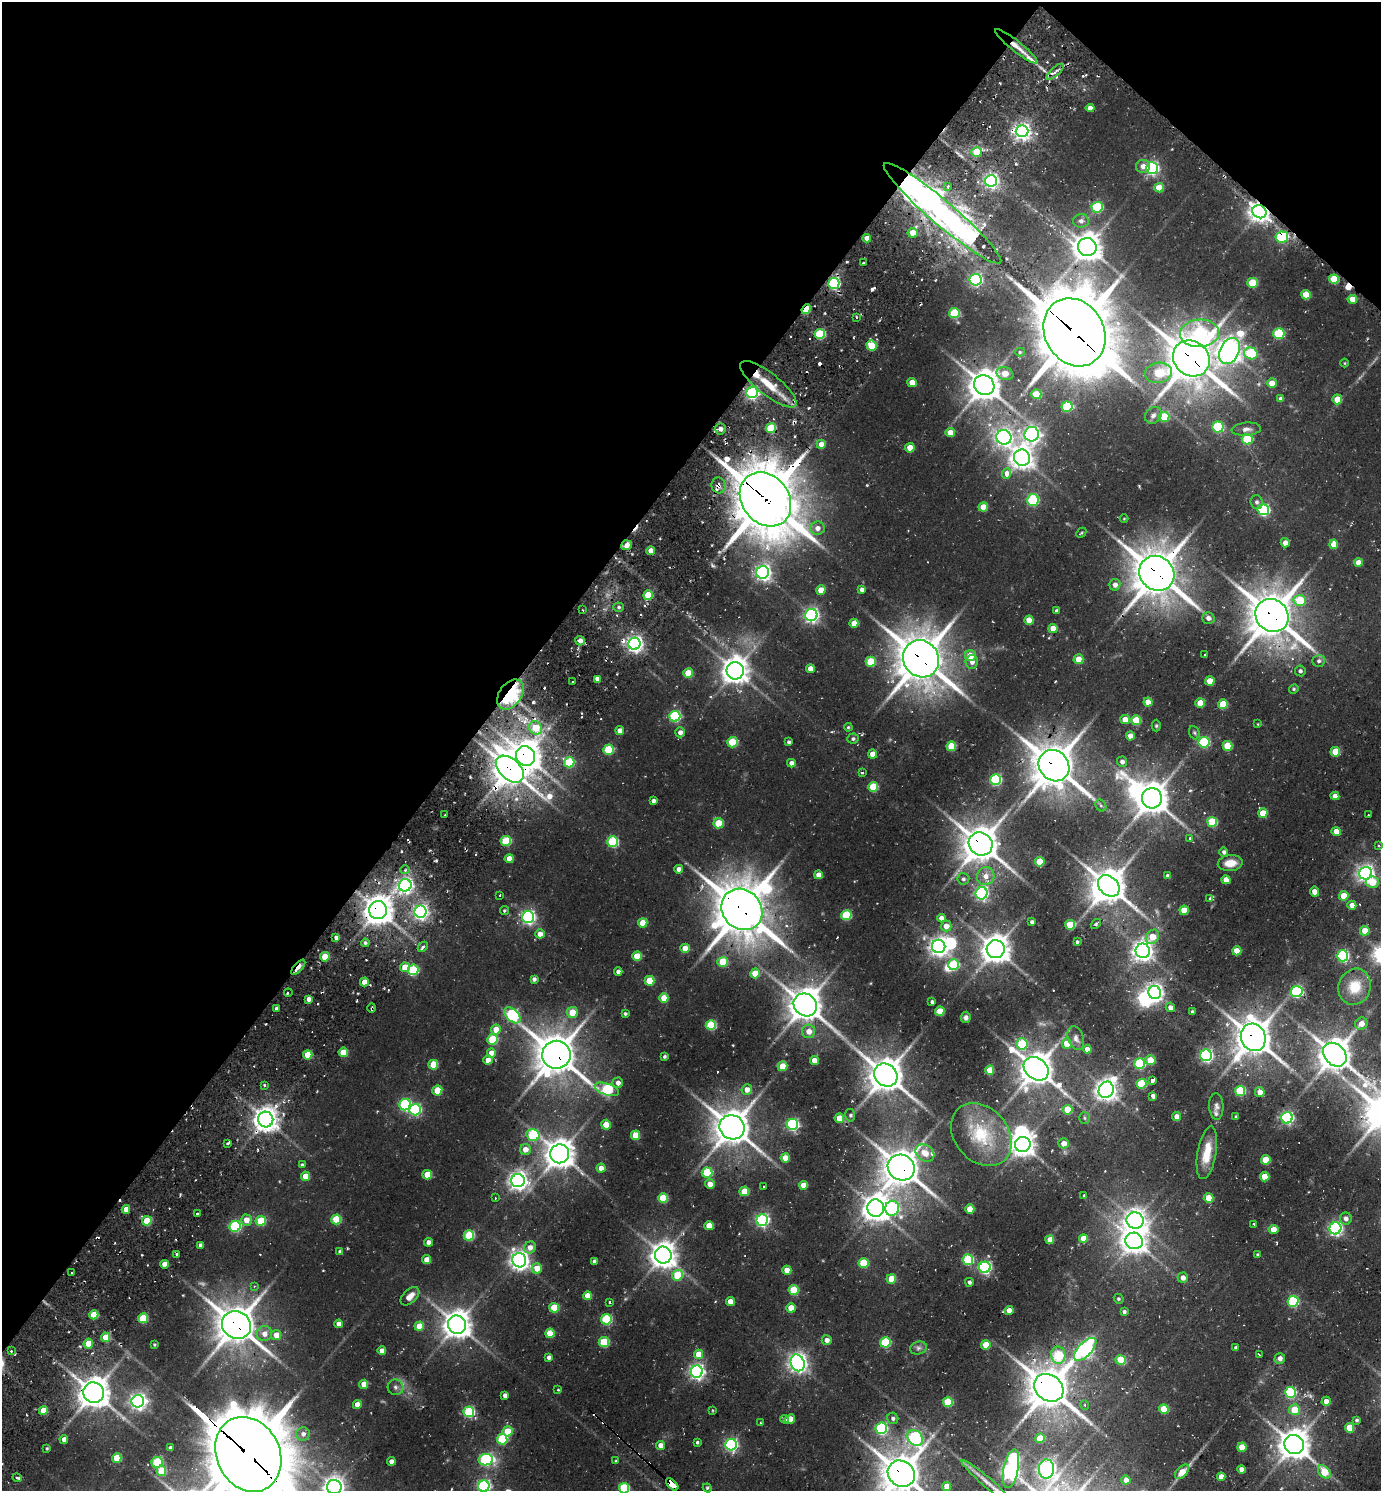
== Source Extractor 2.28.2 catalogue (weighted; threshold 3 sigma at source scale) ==
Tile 2 of 4 x 4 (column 2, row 1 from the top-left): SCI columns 1682-3060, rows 4538-6026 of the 6039 x 6026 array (HDU 1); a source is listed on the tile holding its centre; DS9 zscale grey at full resolution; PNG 1383 x 1493 px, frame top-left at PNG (2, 2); each listed source drawn as its Kron ellipse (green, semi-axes under 4 px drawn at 4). Shown black and unused: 37% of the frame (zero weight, under 2 of 3 exposures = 4% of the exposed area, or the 3 px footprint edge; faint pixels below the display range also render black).
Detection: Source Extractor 2.28.2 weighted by HDU 2 'WHT'; one run over the whole footprint, this tile lists its part. Background 0.0997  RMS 0.01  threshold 0.0456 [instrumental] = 3 sigma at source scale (4.5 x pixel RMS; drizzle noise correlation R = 1.50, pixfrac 1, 0.05/0.05 arcsec/px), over >= 5 px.
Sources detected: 503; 4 too faint to see at this stretch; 12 inside a brighter object's white glare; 22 cosmic-ray / hot-pixel residue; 1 long thin detection or spike segment (spike, bleed or trail) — neither listed nor drawn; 7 inside a brighter listed object's ellipse — not listed separately; the other 457 listed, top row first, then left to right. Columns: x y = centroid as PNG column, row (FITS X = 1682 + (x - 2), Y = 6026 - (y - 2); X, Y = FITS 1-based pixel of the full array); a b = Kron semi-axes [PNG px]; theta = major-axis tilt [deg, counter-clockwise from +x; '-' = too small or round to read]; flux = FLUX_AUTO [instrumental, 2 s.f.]
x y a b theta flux
1016 46 27 5 -39 11
1055 72 11 3 41 4.1
1090 108 4 4 - 6.7
1022 131 6 6 - 400
977 152 5 5 - 25
1143 166 7 6 - 6.3
1152 168 6 6 - 190
991 181 6 6 - 280
948 186 3 3 - 2.3
1159 188 5 4 - 20
1097 207 5 5 - 65
1259 212 7 6 - 680
943 213 76 12 -40 470
1081 221 8 7 - 3.7
913 233 5 5 - 13
1282 237 6 5 - 76
867 238 4 4 - 7.8
1087 247 9 9 - 1100
863 263 2 2 - 1.1
1334 279 5 4 - 29
976 280 6 6 - 190
834 283 5 5 - 130
1252 283 5 5 - 35
1306 295 5 4 - 24
1352 299 5 4 - 14
806 309 5 3 - 38
954 313 5 5 - 49
856 317 3 2 - 0.99
1074 332 35 29 -60 5900
1200 333 20 14 4 68
1279 333 5 5 - 64
820 334 5 5 - 61
871 345 5 5 - 31
1229 351 14 9 65 750
1020 352 5 4 - 1.2
1251 353 7 6 - 68
1191 358 19 17 -41 2900
1344 363 4 3 - 0.81
1005 373 9 6 -17 15
1158 373 13 10 9 38
912 382 5 4 - 13
1272 383 5 4 - 12
768 384 34 11 -38 40
984 385 10 9 - 1500
752 393 6 5 - 190
1036 394 5 5 - 32
1281 399 4 4 - 3.9
1337 399 5 5 - 15
1067 407 5 5 - 52
1153 415 9 7 48 4.4
1164 417 5 5 - 43
1218 427 5 5 - 73
771 428 5 5 - 42
720 429 5 5 - 5.5
1246 429 15 6 4 5.6
950 433 5 4 - 14
1032 434 7 7 - 340
1004 437 7 7 - 400
1247 439 5 5 - 41
821 444 4 4 - 10
910 448 4 4 - 16
1022 458 8 8 - 790
1006 473 5 4 - 14
719 485 8 7 - 5.6
765 499 29 23 -52 5100
1033 500 6 6 - 70
1257 502 7 6 - 2.5
983 507 5 4 - 15
1263 510 6 5 - 130
1124 519 4 3 - 0.73
817 528 7 6 - 6.4
1081 533 6 3 45 0.98
1285 543 4 4 - 6.1
1334 544 5 4 - 10
627 545 5 5 - 7.2
651 551 4 4 - 11
1358 563 4 4 - 10
763 572 6 6 - 340
1157 573 18 17 - 2800
1115 585 6 5 - 5.8
821 590 5 4 - 14
862 590 4 4 - 4.2
648 595 5 4 - 32
1300 600 6 5 - 35
619 607 5 4 - 2
583 610 3 2 - 0.86
1057 611 4 4 - 2.8
811 615 6 6 - 270
1272 615 17 16 - 2700
1208 618 6 5 - 4.3
1029 620 4 4 - 14
854 623 4 4 - 12
1053 628 4 4 - 14
580 641 5 4 - 5.4
634 644 6 6 - 380
1205 655 3 3 - 1.2
970 656 5 5 - 16
921 659 19 17 -55 2900
1078 659 5 5 - 16
1319 661 6 6 - 2.9
871 662 5 5 - 34
972 662 7 6 - 5.3
810 669 4 4 - 8.8
735 671 8 8 - 1100
1300 671 5 5 - 2.2
688 673 5 4 - 26
597 679 4 4 - 6
1210 681 5 4 - 16
573 682 3 3 - 2.3
1294 689 5 4 - 1.2
510 694 17 11 54 100
1148 702 4 4 - 13
1200 703 5 4 - 19
1223 704 5 4 - 23
675 716 5 5 - 100
1125 720 5 4 - 11
1136 720 5 5 - 32
1258 724 4 2 - 0.57
1156 726 6 4 -90 1.5
848 727 4 3 - 1
536 728 7 6 - 27
620 731 4 4 - 7.4
680 732 5 5 - 4.7
1194 733 7 5 -68 1.8
1130 736 4 4 - 8.3
853 739 6 5 - 2.3
732 742 5 5 - 33
789 742 4 3 - 2
1204 742 5 5 - 80
951 746 5 5 - 30
1227 746 5 5 - 28
608 750 5 5 - 49
1335 752 5 5 - 25
872 754 4 4 - 11
525 756 10 9 - 1300
569 762 5 5 - 46
1122 762 5 5 - 4.3
791 763 4 4 - 4.8
1054 766 16 14 -49 2500
510 769 16 10 -42 1700
862 773 3 3 - 1.3
996 780 5 5 - 95
873 787 5 5 - 37
1335 796 4 4 - 7.3
1152 798 10 10 - 1600
653 801 4 4 - 3.5
1101 806 6 5 - 1.8
1263 813 5 4 - 19
445 815 3 2 - 1.4
1368 815 2 2 - 0.82
1212 822 5 5 - 49
718 823 5 5 - 23
1336 831 4 4 - 12
1190 839 3 3 - 3.5
506 841 5 5 - 52
613 842 5 5 - 72
981 844 12 11 - 1900
1379 846 4 3 - 1
1224 852 4 4 - 3.1
509 859 4 4 - 11
1040 862 5 4 - 24
1230 863 12 8 5 14
679 869 4 4 - 6.8
405 870 5 3 - 1.3
1365 873 6 6 - 410
818 875 4 4 - 8.9
986 876 9 8 - 7.6
1168 876 4 4 - 3.9
963 879 6 5 - 2.3
1226 880 5 4 - 8.8
1372 882 6 6 - 20
405 885 6 6 - 300
1109 886 12 9 -45 1700
1314 892 5 4 - 7.9
982 893 6 6 - 190
500 895 2 2 - 0.9
1344 896 5 4 - 18
1210 898 4 3 - 1.6
1352 905 4 4 - 7.6
742 909 22 19 -47 3300
378 910 9 9 - 1200
1184 910 4 4 - 18
504 911 4 4 - 1.4
420 912 6 6 - 300
846 915 5 5 - 50
528 917 6 6 - 240
941 918 4 4 - 5.7
1032 922 4 3 - 2.6
643 923 5 4 - 20
1096 924 6 3 40 1.7
1070 925 5 5 - 25
946 926 5 5 - 9.7
1365 931 5 5 - 15
540 934 4 4 - 7.8
1152 937 7 6 - 16
336 938 4 3 - 3.4
1077 942 3 3 - 1.5
365 943 4 4 - 1.8
939 946 7 6 - 520
423 947 5 3 - 3.4
685 948 4 4 - 15
996 949 9 9 - 1200
1143 951 7 7 - 650
1237 951 4 4 - 15
637 956 4 4 - 23
1343 956 5 5 - 120
325 957 5 4 - 26
723 962 5 5 - 32
954 965 5 5 - 55
298 967 9 4 49 18
405 967 5 4 - 17
413 970 5 5 - 61
618 972 4 4 - 3.3
755 973 5 4 - 20
534 979 4 4 - 3.2
650 981 5 5 - 26
364 982 4 4 - 10
1355 987 18 16 68 27
1297 991 5 5 - 130
288 993 4 2 - 1.4
1155 993 6 6 - 410
664 998 5 4 - 17
309 999 4 4 - 4.6
932 1002 3 3 - 2.3
805 1005 12 11 - 1600
1170 1007 5 4 - 5.1
372 1008 5 3 - 1.4
277 1009 4 3 - 3.8
940 1011 5 4 - 21
1192 1011 3 2 - 1.1
572 1013 5 5 - 18
625 1014 4 3 - 1.9
512 1015 10 6 -45 150
966 1017 5 4 - 2.6
1361 1024 6 6 - 9.2
711 1025 5 5 - 56
496 1030 5 5 - 14
809 1031 7 6 - 8.3
1253 1037 14 12 -65 1900
1076 1038 12 7 -73 5.3
492 1039 5 5 - 51
1022 1044 6 5 - 46
1067 1044 5 5 - 19
1087 1049 4 4 - 7.9
343 1052 4 4 - 23
491 1053 5 4 - 14
308 1055 4 4 - 24
556 1055 14 14 - 2200
1206 1055 6 6 - 180
1335 1055 13 10 -45 1600
664 1057 4 3 - 1.8
488 1060 5 4 - 7.5
814 1060 4 4 - 9
1150 1060 5 5 - 24
1140 1064 5 5 - 81
433 1065 5 5 - 24
783 1066 5 5 - 23
1036 1069 13 10 -39 1700
990 1070 4 4 - 18
886 1075 12 10 -39 1700
1153 1080 4 3 - 10
618 1083 5 5 - 4.9
1141 1084 5 5 - 53
264 1085 3 3 - 1.3
607 1089 12 6 -19 78
437 1090 5 5 - 20
747 1090 5 5 - 8.7
1106 1090 8 7 - 670
1240 1091 5 5 - 56
1260 1092 5 4 - 8.6
1153 1096 4 4 - 4.2
405 1105 6 5 - 100
1216 1106 13 7 -87 4.7
415 1110 6 5 - 110
1068 1110 5 5 - 30
850 1115 6 5 - 2
1177 1116 4 4 - 6.1
1236 1117 4 3 - 1.3
839 1118 5 4 - 16
1084 1118 6 5 - 1.7
1287 1118 6 5 - 180
266 1119 8 7 - 950
792 1124 5 5 - 140
606 1125 5 5 - 15
732 1127 13 12 - 1800
533 1135 6 5 - 70
636 1135 5 4 - 22
981 1135 34 26 -49 50
228 1143 4 3 - 2
1064 1143 5 5 - 10
1023 1144 8 7 - 850
525 1150 5 5 - 8
925 1153 10 8 -35 10
1207 1153 27 9 80 21
560 1154 9 9 - 1300
785 1158 4 4 - 12
1266 1160 5 5 - 23
302 1165 4 4 - 2.2
601 1168 4 4 - 11
901 1168 14 12 -29 1900
707 1173 5 5 - 49
427 1175 5 4 - 20
305 1176 5 4 - 13
1265 1177 5 4 - 20
518 1181 7 6 - 510
710 1184 5 5 - 8.6
803 1185 4 4 - 11
764 1186 3 2 - 0.86
744 1191 5 5 - 23
1084 1196 3 2 - 2.3
495 1198 3 2 - 0.68
663 1198 5 5 - 40
1209 1198 5 5 - 22
876 1208 9 8 - 1100
892 1208 7 7 - 120
126 1209 4 4 - 10
970 1209 5 4 - 16
197 1213 3 3 - 2.9
1346 1218 6 6 - 4.4
336 1219 5 5 - 35
246 1220 5 5 - 11
762 1220 6 5 - 190
147 1221 5 4 - 33
261 1221 5 5 - 41
1135 1221 8 8 - 750
1254 1224 4 2 - 0.8
235 1226 5 5 - 98
709 1226 4 4 - 19
1335 1228 6 6 - 210
1273 1229 5 4 - 12
469 1235 5 5 - 55
1083 1238 4 4 - 12
1050 1240 4 4 - 10
1134 1241 9 8 - 890
428 1242 4 4 - 5.5
201 1245 4 4 - 4.3
530 1247 6 5 - 7.3
340 1252 4 4 - 3.2
177 1254 4 2 - 1.3
1257 1254 3 3 - 1.2
663 1255 8 8 - 1000
427 1260 4 4 - 14
519 1260 7 7 - 570
968 1260 5 5 - 72
594 1262 4 4 - 4.7
863 1263 5 5 - 39
164 1264 4 4 - 8.6
985 1267 6 6 - 150
537 1268 5 5 - 14
787 1270 4 4 - 13
72 1273 2 2 - 1
677 1275 5 5 - 40
1183 1278 5 5 - 6.1
891 1279 5 4 - 20
969 1282 4 4 - 2.7
254 1286 3 3 - 0.89
793 1290 5 5 - 35
410 1296 11 7 44 7.9
587 1296 4 4 - 14
1119 1299 5 4 - 1.2
1293 1301 5 5 - 88
610 1302 3 3 - 1.5
730 1302 4 4 - 9.6
554 1308 5 4 - 34
791 1308 4 4 - 15
1009 1311 4 4 - 9.1
1124 1312 4 4 - 2.3
94 1315 4 4 - 25
143 1318 5 5 - 30
606 1319 5 5 - 74
339 1324 4 4 - 7
236 1325 15 13 -37 2100
457 1325 9 9 - 1200
419 1326 5 4 - 20
550 1333 4 4 - 24
264 1334 7 7 - 7.4
276 1335 5 5 - 12
105 1337 5 4 - 18
827 1340 5 4 - 5.8
604 1342 5 5 - 44
885 1342 5 5 - 62
88 1344 5 4 - 18
154 1345 3 2 - 0.97
986 1345 5 4 - 20
918 1348 8 6 14 3.2
1236 1348 4 3 - 2.2
1085 1349 14 6 46 310
11 1351 3 3 - 0.9
382 1351 4 4 - 7.6
699 1354 5 4 - 18
1058 1355 8 7 - 48
1259 1355 3 2 - 1.7
549 1357 4 4 - 3.9
1280 1358 5 5 - 5.2
1121 1360 5 5 - 39
798 1363 8 6 -67 510
697 1372 6 6 - 300
364 1384 4 4 - 13
395 1387 8 7 - 3.4
1049 1388 16 13 -37 2700
558 1390 4 3 - 0.93
1290 1392 5 5 - 100
94 1393 10 10 - 1400
505 1395 4 4 - 5.2
138 1401 6 6 - 370
1326 1401 4 4 - 7.8
948 1402 5 5 - 41
357 1405 4 4 - 11
1085 1405 5 3 - 0.97
1164 1409 5 4 - 32
43 1410 4 4 - 19
712 1410 4 2 - 0.76
1294 1410 5 5 - 22
469 1412 5 5 - 92
893 1418 6 5 - 3
785 1419 4 4 - 2.4
790 1419 5 4 - 12
1357 1420 4 4 - 1.7
761 1423 3 2 - 0.93
881 1428 6 6 - 110
1350 1428 5 4 - 23
507 1431 5 5 - 23
303 1434 7 7 - 4.5
915 1438 9 7 -50 160
1040 1438 5 4 - 23
64 1439 4 4 - 5.3
502 1439 5 5 - 62
697 1442 4 3 - 1.5
1294 1444 10 9 - 1500
660 1445 4 4 - 7.7
731 1445 6 5 - 180
1242 1447 4 4 - 22
47 1448 3 3 - 1.2
170 1448 4 3 - 2.1
248 1454 39 31 -63 8300
117 1458 5 4 - 28
486 1460 7 5 11 110
391 1461 4 4 - 6.3
616 1461 4 3 - 1
157 1462 5 5 - 59
1011 1469 20 7 79 450
1046 1469 9 7 88 470
1241 1469 4 4 - 6.5
161 1471 5 5 - 26
1182 1472 9 5 47 15
1324 1472 7 5 -49 26
901 1474 14 12 -37 2100
1221 1477 4 4 - 9.6
17 1478 5 3 - 1.6
1126 1480 5 4 - 6.4
987 1482 34 5 -41 9.2
672 1484 7 3 -44 770
484 1486 6 5 - 180
947 1486 4 4 - 12
334 1487 7 7 - 660
624 1488 5 5 - 64
707 1488 4 4 - 1.3
Overlapping masked pixels (flux is a lower limit): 33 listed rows (the first 20) at x y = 1016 46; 1259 212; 1282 237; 806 309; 1074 332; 1191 358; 771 428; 1004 437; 719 485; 765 499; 627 545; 1157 573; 1272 615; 921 659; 510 694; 525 756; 1054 766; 510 769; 981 844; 742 909
Isophote crosses this tile's border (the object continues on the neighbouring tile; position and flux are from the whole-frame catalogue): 8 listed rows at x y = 248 1454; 1011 1469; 1046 1469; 901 1474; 987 1482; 484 1486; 334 1487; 624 1488